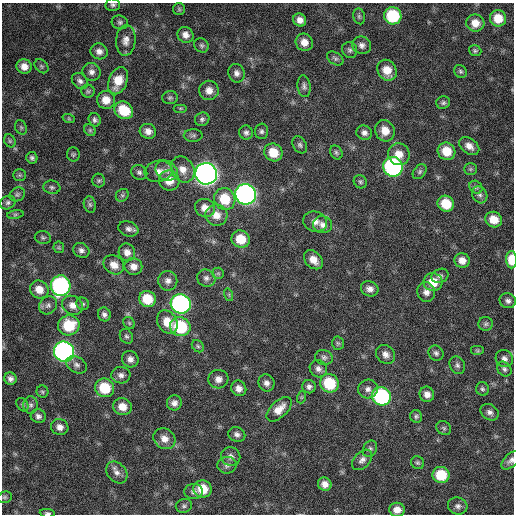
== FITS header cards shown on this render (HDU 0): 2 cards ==
NAXIS1  =                  512 / Axis length
NAXIS2  =                  512 / Axis length

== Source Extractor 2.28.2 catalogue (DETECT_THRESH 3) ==
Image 512 x 512 px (HDU 0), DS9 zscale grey, 1 PNG px = 1 image px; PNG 516 x 516 px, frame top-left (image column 1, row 512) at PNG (2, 3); each listed source drawn as its Kron ellipse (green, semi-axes under 4 px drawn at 4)
Background 343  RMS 19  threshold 58.1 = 3 sigma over >= 5 px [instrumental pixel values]
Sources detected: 170; all 170 listed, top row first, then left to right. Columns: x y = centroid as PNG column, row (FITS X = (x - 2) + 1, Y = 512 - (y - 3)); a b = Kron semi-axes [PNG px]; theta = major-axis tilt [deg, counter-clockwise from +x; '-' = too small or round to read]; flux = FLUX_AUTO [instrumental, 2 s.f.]
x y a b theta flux
113 5 7 6 - 3100
179 9 6 6 - 2000
359 16 8 6 -75 2900
393 16 9 8 - 70000
498 18 8 8 - 21000
300 20 7 6 - 8100
120 22 8 7 - 3300
475 23 9 8 - 13000
185 35 8 7 - 7900
126 40 15 9 85 9900
304 42 9 8 - 11000
201 45 7 6 - 3200
362 45 9 8 - 6100
350 50 8 7 - 3600
99 51 8 8 - 7000
475 51 6 5 - 2400
335 58 9 6 -35 3100
24 66 8 7 - 11000
41 66 8 6 -47 2600
387 70 11 9 -57 19000
460 71 7 6 - 2600
91 72 9 8 - 6300
236 73 9 8 - 6000
80 81 9 7 -44 4800
118 81 14 9 68 23000
304 86 11 6 -82 4300
209 90 10 9 - 11000
88 91 6 6 - 2700
170 98 8 6 2 2800
106 100 9 9 - 15000
443 103 7 6 - 3100
180 108 7 3 0 1800
124 110 10 8 -37 38000
69 119 6 4 -19 1700
202 119 7 6 - 3400
95 120 7 6 - 3500
21 127 7 5 -69 2600
90 130 6 5 - 2300
148 131 8 7 - 8200
261 131 7 6 - 3500
385 131 11 9 -68 16000
246 133 7 6 - 4000
364 133 8 7 - 5400
193 135 9 6 0 3500
10 141 7 5 -64 2400
300 145 9 6 -59 3500
469 146 11 7 -37 9000
447 151 9 8 - 24000
273 152 9 8 - 24000
336 152 7 5 -58 2700
73 154 7 6 - 2500
399 154 11 10 - 15000
32 158 6 5 - 3200
393 167 10 9 - 240000
183 169 14 11 -58 14000
470 169 6 5 - 2500
159 171 14 10 11 12000
166 171 11 9 -30 8900
139 172 8 7 - 4000
420 172 8 6 52 3100
206 174 11 10 - 910000
20 175 6 5 - 2400
99 180 7 6 - 2400
169 180 10 10 - 18000
360 182 7 6 - 2600
52 187 8 6 -7 3600
476 187 7 6 - 3400
17 194 8 6 28 3300
246 194 10 10 - 510000
122 195 7 6 - 2600
480 195 9 7 -62 4800
225 199 11 10 - 37000
8 203 8 6 31 3800
446 204 8 7 - 31000
90 205 8 6 -74 3200
205 208 10 9 - 12000
15 214 8 4 8 2500
216 215 11 10 - 14000
494 220 8 7 - 20000
315 222 12 10 -13 9400
322 225 9 8 - 7600
128 229 10 7 -17 5500
43 238 8 6 -11 2900
241 239 9 8 - 29000
59 247 6 5 - 2000
81 250 8 7 - 5000
127 252 9 8 - 8600
313 260 11 8 -44 13000
462 260 8 7 - 10000
511 260 8 5 -88 23000
114 265 11 9 -34 12000
133 266 9 8 - 9900
218 273 6 5 - 2500
440 276 9 7 26 4100
206 278 9 8 - 5900
168 281 10 9 - 7300
433 282 9 9 - 23000
61 286 10 10 - 240000
39 289 10 8 -35 15000
370 289 9 7 -21 7300
426 292 10 9 - 7800
229 295 6 4 -73 1800
147 299 8 8 - 32000
508 301 8 7 - 4600
83 304 6 6 - 2600
181 304 10 9 - 330000
48 305 10 8 45 5200
72 305 11 9 -32 10000
104 314 7 6 - 4500
167 322 12 9 -58 20000
129 323 6 5 - 2000
486 324 7 7 - 3100
69 325 11 10 - 44000
180 327 10 9 - 76000
126 336 7 6 - 2800
338 343 7 6 - 2600
198 346 7 5 -45 2500
477 351 7 5 0 2100
64 352 10 10 - 430000
436 353 8 7 - 4000
385 354 10 8 -46 7800
324 357 9 7 -15 4400
130 359 8 8 - 6800
504 359 9 8 - 5800
77 365 11 8 -27 5300
457 365 9 7 -63 4300
318 369 9 8 - 6200
504 369 8 6 -48 3700
121 375 9 8 - 6200
10 379 6 6 - 4900
218 379 10 9 - 8400
266 383 8 8 - 6300
329 383 10 9 - 54000
309 387 7 6 - 4600
105 388 10 9 - 42000
239 388 8 7 - 7900
368 389 10 9 - 7100
482 389 7 6 - 3000
42 392 6 6 - 2400
427 394 7 7 - 8100
381 396 10 9 - 160000
302 397 6 4 71 1700
174 403 7 7 - 6400
22 405 7 5 -56 2200
31 405 8 7 - 4400
122 407 9 8 - 15000
279 409 15 8 44 15000
490 412 9 7 -34 5800
38 416 7 7 - 4600
416 416 6 6 - 2800
60 427 9 7 -26 7700
444 428 8 6 -36 2500
237 434 9 7 -23 5000
164 439 11 9 -36 11000
370 449 8 6 63 3400
231 457 10 9 - 6500
362 460 12 7 46 6400
511 460 11 6 44 5400
418 463 7 6 - 2600
227 465 9 8 - 5400
117 472 12 9 -48 8300
441 475 8 8 - 40000
325 484 7 6 - 8700
202 489 9 8 - 27000
194 491 9 7 3 4700
5 497 7 5 15 2600
184 506 8 6 15 3200
458 506 10 8 -17 5600
397 510 8 7 - 11000
47 513 8 4 -5 2700
At the frame edge (FLAGS 8, measured only in part): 4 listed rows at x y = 113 5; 511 260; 511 460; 47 513